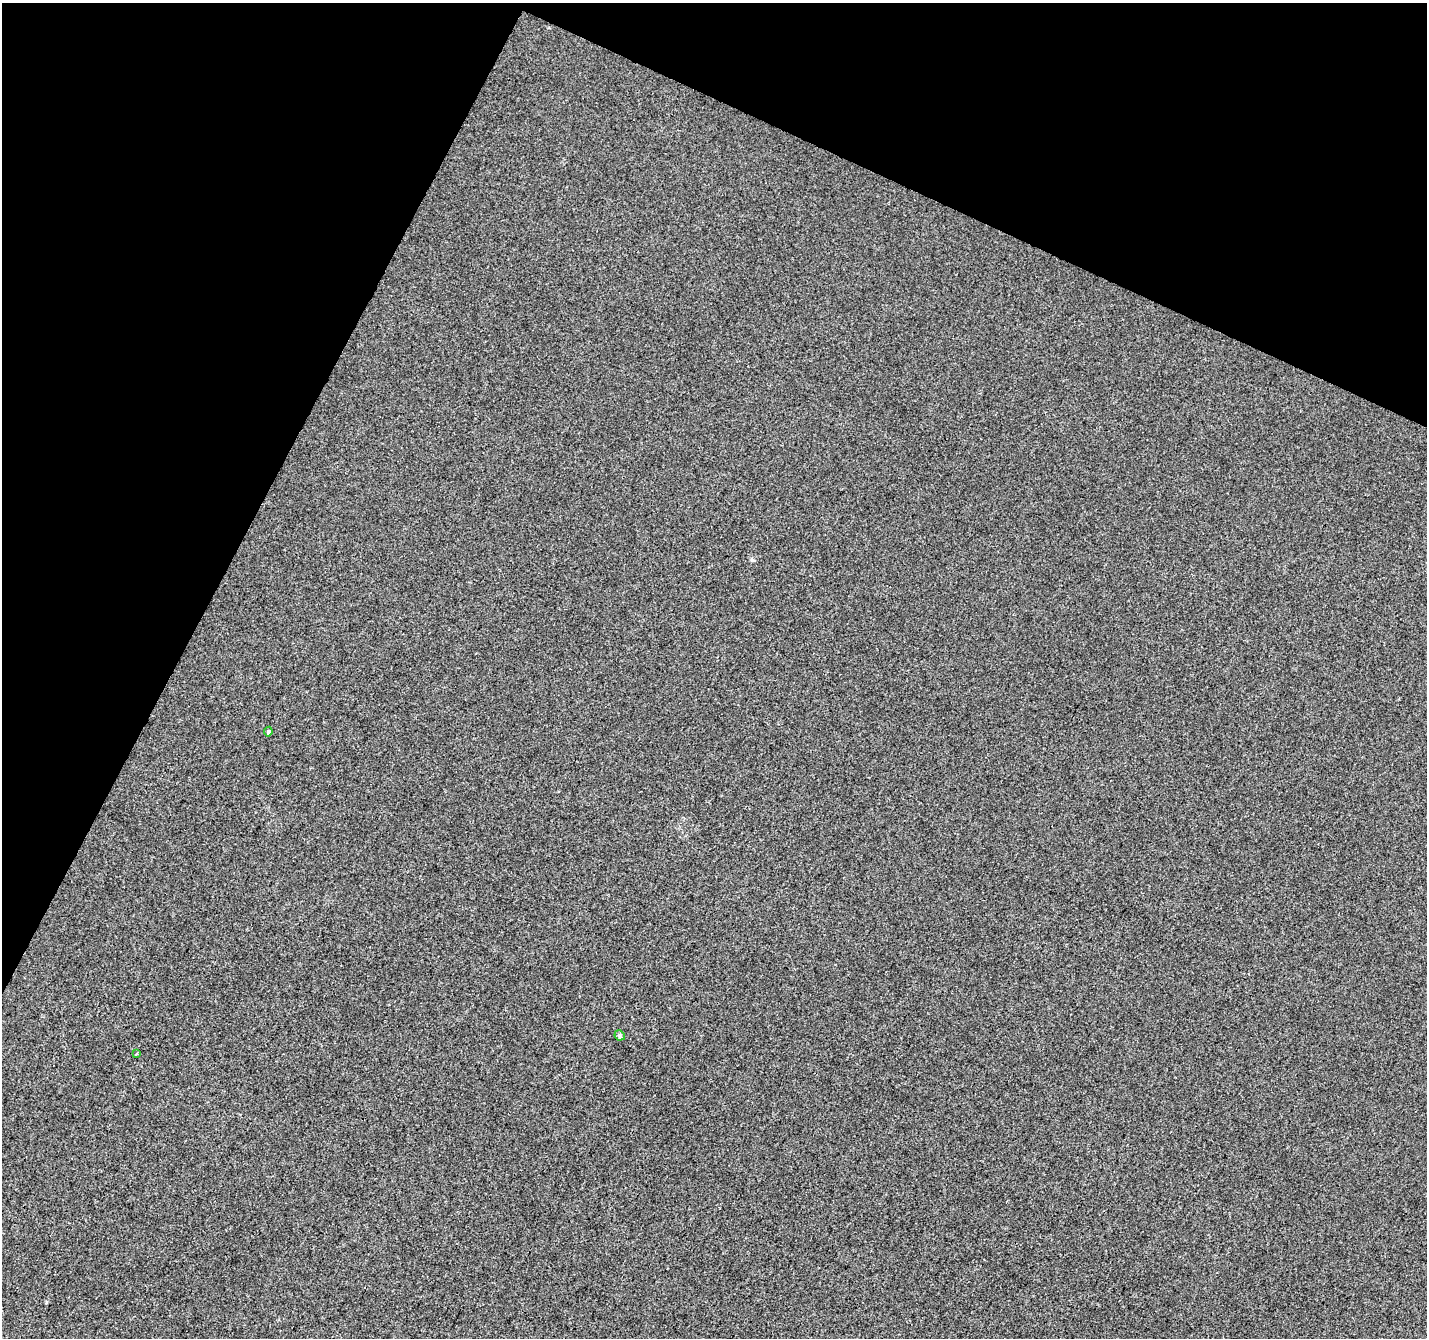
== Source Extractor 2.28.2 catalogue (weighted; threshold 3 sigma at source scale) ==
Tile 2 of 4 x 4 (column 2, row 1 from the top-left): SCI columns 1434-2858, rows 4277-5612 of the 5708 x 5815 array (HDU 1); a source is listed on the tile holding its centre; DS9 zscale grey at full resolution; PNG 1429 x 1340 px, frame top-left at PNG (2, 3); each listed source drawn as its Kron ellipse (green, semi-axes under 4 px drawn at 4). Shown black and unused: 24% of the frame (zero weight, under 3 of 4 exposures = <1% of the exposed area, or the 3 px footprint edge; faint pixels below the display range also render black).
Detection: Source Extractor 2.28.2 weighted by HDU 2 'WHT'; one run over the whole footprint, this tile lists its part. Background 2.39e-04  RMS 0.0036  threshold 0.0162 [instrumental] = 3 sigma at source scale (4.5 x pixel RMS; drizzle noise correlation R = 1.50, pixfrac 1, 0.0396/0.0396 arcsec/px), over >= 5 px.
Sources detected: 3; all 3 listed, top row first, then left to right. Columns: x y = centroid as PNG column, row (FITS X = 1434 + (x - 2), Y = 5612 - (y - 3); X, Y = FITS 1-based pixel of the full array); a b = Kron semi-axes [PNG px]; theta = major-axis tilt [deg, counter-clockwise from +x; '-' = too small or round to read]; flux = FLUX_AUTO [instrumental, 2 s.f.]
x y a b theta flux
268 732 5 4 - 0.76
620 1035 5 5 - 0.88
137 1054 3 3 - 0.82